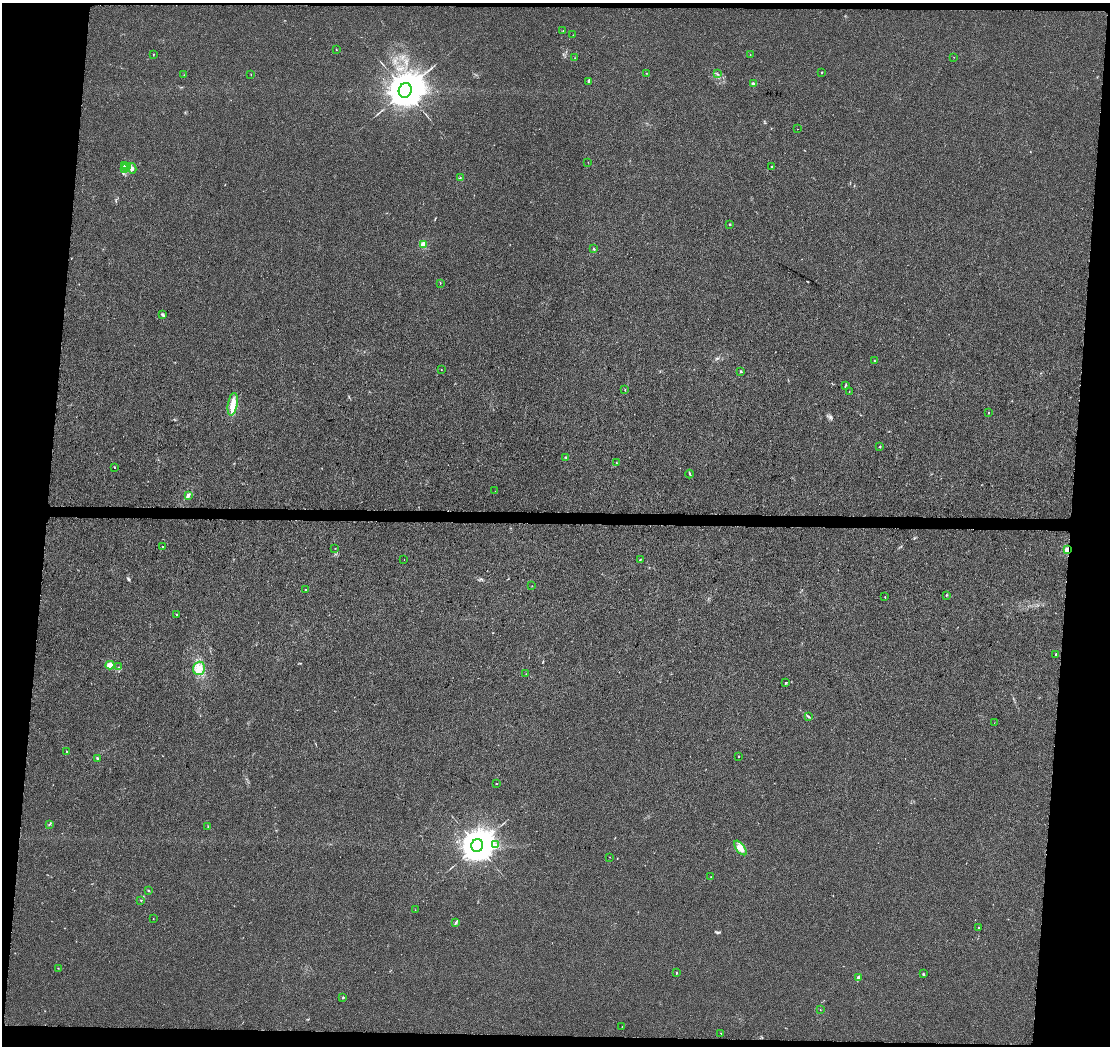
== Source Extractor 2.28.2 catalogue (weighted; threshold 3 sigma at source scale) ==
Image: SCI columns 18-4446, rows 241-4415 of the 4472 x 4707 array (HDU 1 of 3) = the unmasked area's bounding box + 8 px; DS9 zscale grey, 4 x 4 block average (1 PNG px = mean of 4 x 4 image px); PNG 1112 x 1048 px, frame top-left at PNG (2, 3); each listed source drawn as its Kron ellipse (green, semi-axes under 4 px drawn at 4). Shown black and unused: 10% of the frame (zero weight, under 3 of 4 exposures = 2% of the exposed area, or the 3 px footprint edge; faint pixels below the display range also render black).
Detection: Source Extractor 2.28.2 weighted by HDU 2 'WHT'. Background 0.00584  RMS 0.0034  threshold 0.0152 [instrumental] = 3 sigma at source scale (4.5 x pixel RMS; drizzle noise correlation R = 1.50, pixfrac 1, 0.0396/0.0396 arcsec/px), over >= 5 px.
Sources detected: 93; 1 too faint to see at this stretch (4 x 4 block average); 3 cosmic-ray / hot-pixel residue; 1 long thin detection or spike segment (spike, bleed or trail) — neither listed nor drawn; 1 coinciding with a brighter row at this scale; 1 inside a brighter listed object's ellipse — not listed separately; the other 86 listed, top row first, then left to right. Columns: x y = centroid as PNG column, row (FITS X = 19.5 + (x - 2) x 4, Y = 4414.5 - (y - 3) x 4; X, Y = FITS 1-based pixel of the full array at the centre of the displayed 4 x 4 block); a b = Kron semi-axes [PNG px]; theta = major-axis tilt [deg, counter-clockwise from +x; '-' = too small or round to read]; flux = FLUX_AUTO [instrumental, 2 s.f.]
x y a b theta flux
563 31 2 2 - 0.42
573 35 2 2 - 0.36
336 50 2 2 - 0.56
153 54 2 2 - 0.75
750 55 2 2 - 0.95
954 57 2 2 - 0.41
575 58 2 2 - 0.66
821 72 2 2 - 2.1
646 73 2 2 - 0.47
717 74 2 2 - 0.7
184 75 2 2 - 0.36
251 75 2 2 - 0.62
589 81 2 2 - 19
753 84 2 2 - 21
405 90 7 6 - 10000
797 129 2 2 - 0.43
588 162 2 2 - 0.44
125 166 3 2 - 2.9
127 167 2 2 - 2.2
771 167 2 2 - 1.3
125 168 3 2 - 2.4
132 168 5 3 - 4.5
460 178 2 2 - 1
729 224 2 2 - 1.1
423 245 2 2 - 67
594 249 4 2 - 1.8
440 283 2 2 - 0.64
163 315 3 2 - 4
875 361 2 2 - 1.4
441 370 2 2 - 0.71
741 371 2 2 - 7.3
845 386 3 2 - 1.2
625 389 2 2 - 0.48
849 392 2 2 - 0.73
233 404 11 5 80 17
989 413 2 2 - 1.5
879 447 2 2 - 0.81
566 457 3 2 - 1.3
616 463 2 2 - 0.61
114 467 2 2 - 1.4
690 474 4 2 - 1.8
495 491 2 2 - 0.29
188 495 3 2 - 5.9
163 547 2 2 - 2.4
335 548 2 2 - 0.63
1067 550 2 2 - 73
404 559 2 2 - 0.55
640 559 2 2 - 0.86
532 586 2 2 - 0.49
306 590 3 2 - 1.9
946 595 2 2 - 1
885 597 2 2 - 1.6
176 614 2 2 - 0.83
1056 654 2 2 - 4.1
110 665 4 4 - 25
118 667 2 2 - 0.51
199 668 7 6 - 15
526 674 2 2 - 0.52
785 683 2 2 - 1.5
808 717 4 2 - 1.8
994 723 2 2 - 0.27
66 752 2 2 - 2.7
739 756 2 2 - 0.89
97 758 2 2 - 6.7
496 784 2 2 - 0.84
49 825 2 2 - 0.82
208 827 2 2 - 0.56
496 845 3 3 - 3.1
477 846 6 6 - 7100
740 848 8 3 -52 9.9
610 857 2 2 - 0.49
711 877 2 2 - 0.53
149 890 2 2 - 1.3
141 900 2 2 - 0.95
415 910 2 2 - 0.43
153 919 2 2 - 0.59
456 922 2 2 - 1.4
978 928 2 2 - 1.1
58 968 2 2 - 0.73
676 973 3 2 - 1.4
923 974 2 2 - 1.6
858 977 4 2 - 4.8
343 998 3 2 - 1.6
820 1009 2 2 - 0.43
622 1027 2 2 - 0.95
721 1033 2 2 - 0.61
Overlapping masked pixels (flux is a lower limit): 1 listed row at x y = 1067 550
Diffuse or blended objects may show on this block-average render without a row.